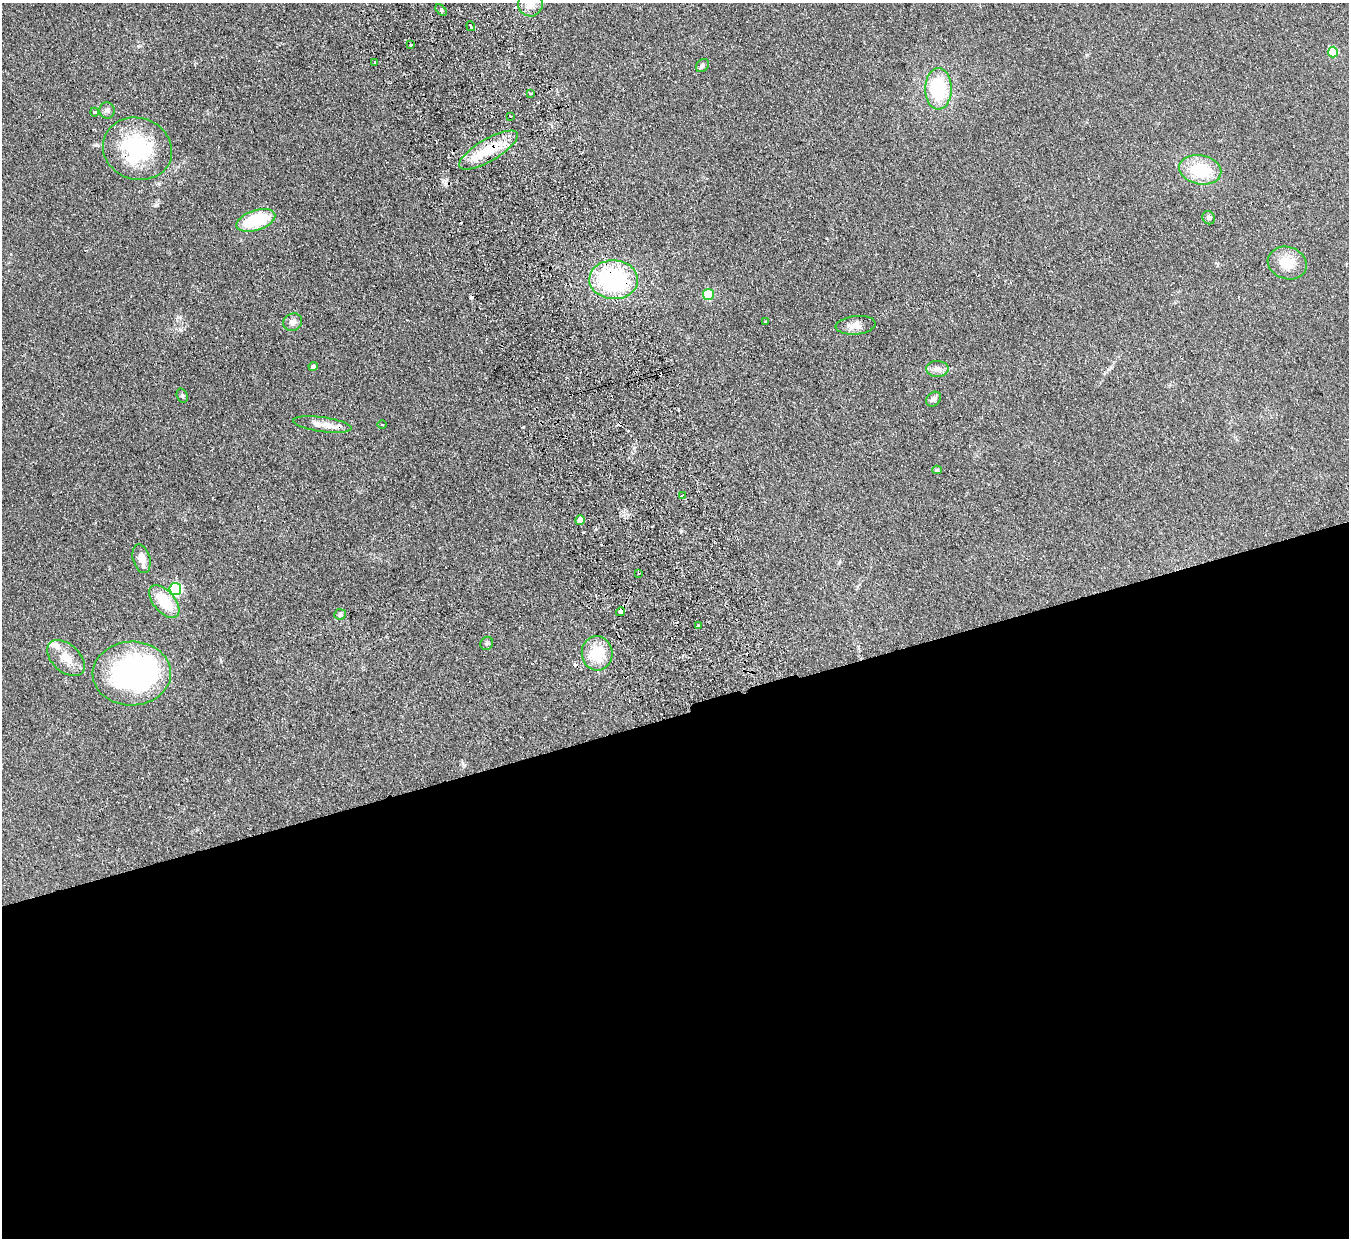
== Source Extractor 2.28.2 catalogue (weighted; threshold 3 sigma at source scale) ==
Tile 15 of 4 x 4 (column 3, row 4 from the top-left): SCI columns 2749-4095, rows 299-1534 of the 5497 x 5414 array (HDU 1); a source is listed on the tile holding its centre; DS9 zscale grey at full resolution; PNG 1351 x 1240 px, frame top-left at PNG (2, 3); each listed source drawn as its Kron ellipse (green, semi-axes under 4 px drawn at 4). Shown black and unused: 42% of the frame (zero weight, under 2 of 3 exposures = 3% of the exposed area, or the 3 px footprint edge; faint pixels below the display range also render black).
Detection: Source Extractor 2.28.2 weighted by HDU 2 'WHT'; one run over the whole footprint, this tile lists its part. Background 0.0736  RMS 0.0095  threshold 0.0427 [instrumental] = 3 sigma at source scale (4.5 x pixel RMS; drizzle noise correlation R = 1.50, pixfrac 1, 0.05/0.05 arcsec/px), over >= 5 px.
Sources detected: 56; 1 inside a brighter object's white glare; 10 cosmic-ray / hot-pixel residue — neither listed nor drawn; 2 inside a brighter listed object's ellipse — not listed separately; the other 43 listed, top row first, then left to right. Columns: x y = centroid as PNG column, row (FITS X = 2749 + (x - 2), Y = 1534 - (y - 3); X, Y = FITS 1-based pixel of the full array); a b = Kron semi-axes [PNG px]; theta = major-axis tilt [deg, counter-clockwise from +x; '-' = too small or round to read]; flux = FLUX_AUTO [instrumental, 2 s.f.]
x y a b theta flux
530 4 12 12 - 11
441 10 7 4 -46 1.4
471 26 5 3 - 2.4
411 45 3 3 - 2.8
1333 52 5 5 - 33
375 62 3 3 - 2.4
702 66 7 5 45 2.3
938 89 21 13 -90 58
531 94 2 2 - 1.1
107 110 8 7 - 2.7
94 112 4 4 - 2.6
510 116 3 3 - 2.7
137 149 35 31 -19 78
488 150 33 11 30 36
1200 170 21 14 -11 41
1209 218 7 6 - 2.2
256 220 20 10 18 51
1287 263 20 16 -19 20
614 280 24 19 -1 120
708 294 5 5 - 35
293 322 9 8 - 4.6
766 322 4 2 - 0.86
856 325 20 9 5 7.8
313 367 4 4 - 2.3
937 369 11 8 -1 4.9
182 396 7 5 -71 1.6
933 399 8 6 43 4
322 424 29 7 -8 9.4
382 424 4 3 - 0.71
937 470 4 4 - 1.3
682 496 3 2 - 1
580 520 5 5 - 7.7
142 559 14 8 -75 8.8
639 573 3 3 - 2.3
175 589 6 6 - 110
164 602 19 10 -49 30
620 612 4 4 - 8.3
340 614 6 5 - 2.1
698 625 3 3 - 2.2
487 643 7 6 - 1.9
597 653 17 15 -84 30
66 658 22 13 -42 14
132 674 39 32 2 190
Overlapping masked pixels (flux is a lower limit): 5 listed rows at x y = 137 149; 488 150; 614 280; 580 520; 620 612
Isophote crosses this tile's border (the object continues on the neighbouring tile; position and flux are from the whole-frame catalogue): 1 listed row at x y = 530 4
Unlisted compact peaks at least as high as the median listed source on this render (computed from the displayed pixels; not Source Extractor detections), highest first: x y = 1087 55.